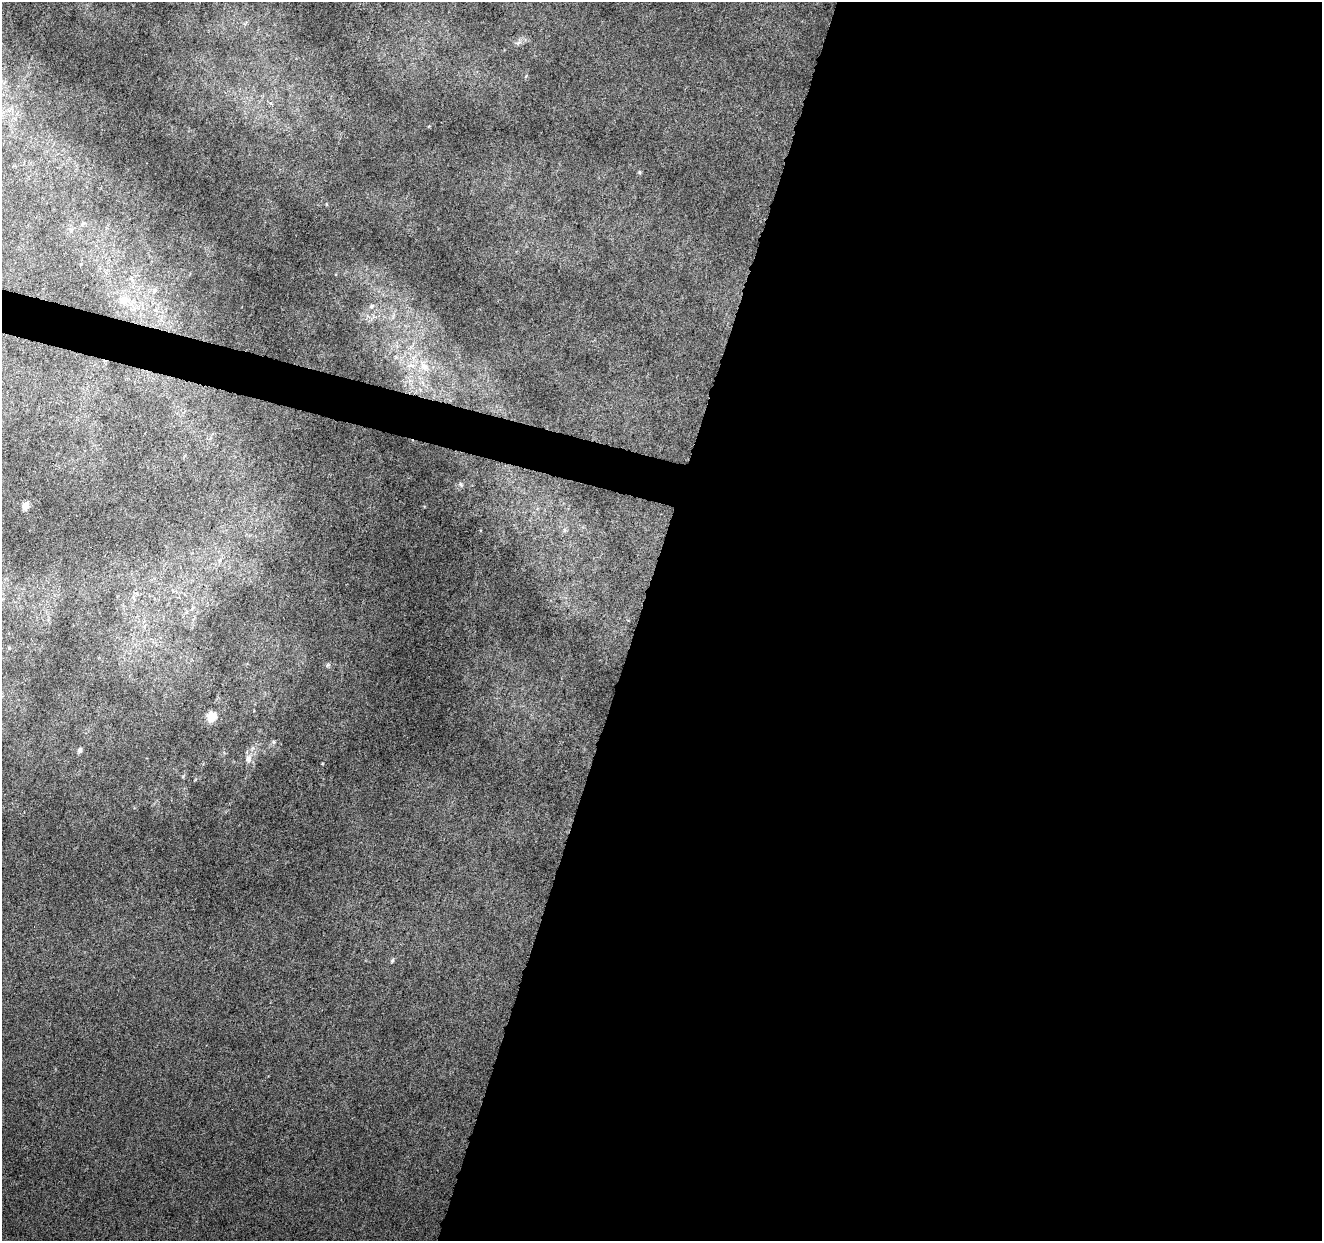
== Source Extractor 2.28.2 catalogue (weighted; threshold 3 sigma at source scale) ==
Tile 12 of 4 x 4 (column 4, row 3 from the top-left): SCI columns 3961-5280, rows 1457-2695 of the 5286 x 5453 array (HDU 1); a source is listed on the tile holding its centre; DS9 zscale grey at full resolution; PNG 1324 x 1243 px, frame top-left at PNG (2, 2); no overlay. Shown black and unused: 54% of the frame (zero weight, under 4 of 8 exposures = <1% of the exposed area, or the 3 px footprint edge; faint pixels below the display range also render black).
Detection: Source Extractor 2.28.2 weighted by HDU 2 'WHT'; one run over the whole footprint, this tile lists its part. Background 0.002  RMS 0.0013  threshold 0.00551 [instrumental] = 3 sigma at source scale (4.09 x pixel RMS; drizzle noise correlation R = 1.36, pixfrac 0.8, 0.0396/0.0396 arcsec/px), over >= 5 px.
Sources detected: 20; all 20 listed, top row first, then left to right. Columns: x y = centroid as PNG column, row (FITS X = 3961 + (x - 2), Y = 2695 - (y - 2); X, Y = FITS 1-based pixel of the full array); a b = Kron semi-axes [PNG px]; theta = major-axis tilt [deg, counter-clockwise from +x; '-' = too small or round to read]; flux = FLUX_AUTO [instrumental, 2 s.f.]
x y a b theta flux
518 42 9 6 34 0.45
526 76 6 3 71 0.13
271 103 6 5 - 0.27
639 172 5 5 - 0.17
83 224 7 4 44 0.19
154 290 7 6 - 0.35
124 300 13 11 11 1.7
372 306 7 6 - 0.35
410 365 14 6 0 0.94
424 366 13 10 -54 1.5
460 484 6 4 -88 0.18
25 506 6 5 - 1.3
564 530 6 4 -90 0.24
192 609 7 5 59 0.26
9 648 5 4 - 0.17
328 665 6 4 88 0.18
212 716 7 6 - 3.1
273 742 6 4 17 0.19
80 750 6 5 - 0.39
248 758 11 9 77 0.89
Unlisted compact peaks at least as high as the median listed source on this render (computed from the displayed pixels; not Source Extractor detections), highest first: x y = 392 960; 322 763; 183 776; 195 780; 326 204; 429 126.